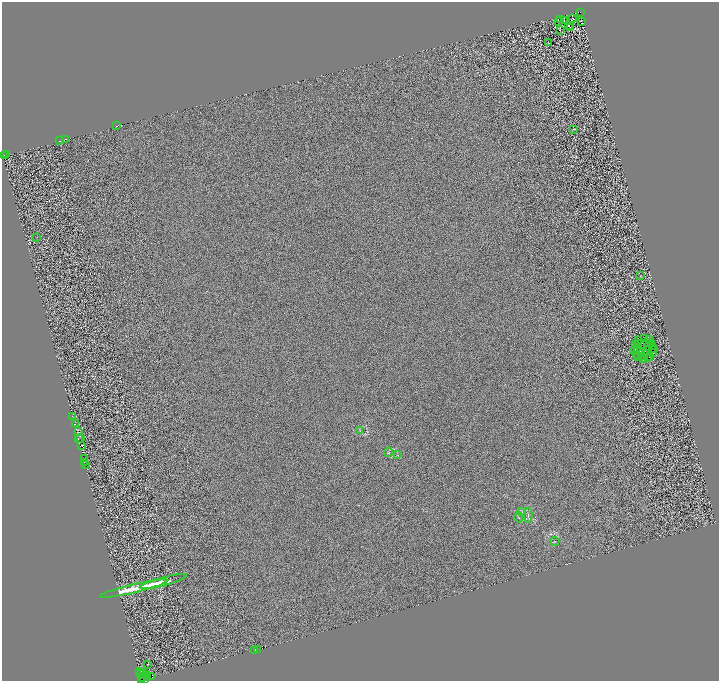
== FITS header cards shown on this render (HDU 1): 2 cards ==
NAXIS1  =                 1434
NAXIS2  =                 1357

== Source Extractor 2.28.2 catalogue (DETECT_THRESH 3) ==
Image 1434 x 1357 px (HDU 1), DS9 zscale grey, zoomed out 1/2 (1 PNG px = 2 x 2 image px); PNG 721 x 683 px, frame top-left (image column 2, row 1357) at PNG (2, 2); each listed source drawn as its Kron ellipse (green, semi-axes under 4 px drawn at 4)
Background 0.28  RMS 2.7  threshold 8.12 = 3 sigma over >= 5 px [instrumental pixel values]
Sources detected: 103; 34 cannot appear on this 1/2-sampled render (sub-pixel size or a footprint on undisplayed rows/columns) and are neither listed nor drawn; the other 69 listed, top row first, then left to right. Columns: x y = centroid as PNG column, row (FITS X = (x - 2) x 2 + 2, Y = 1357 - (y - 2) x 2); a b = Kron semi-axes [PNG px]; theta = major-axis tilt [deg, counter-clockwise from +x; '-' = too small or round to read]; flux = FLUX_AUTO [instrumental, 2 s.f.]
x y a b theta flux
580 12 3 1 - 2700
561 19 2 1 - 210
572 19 4 3 - 450
564 20 2 1 - 160
581 21 3 1 - 170
558 22 2 1 - 150
569 25 2 1 - 240
570 27 3 2 - 310
560 30 2 1 - 160
548 43 2 1 - 110
116 126 2 2 - 11000
574 129 3 1 - 340
66 139 3 1 - 460
60 141 2 1 - 17000
7 154 3 2 - 95
4 156 3 2 - 12000
37 237 2 1 - 650
641 276 3 1 - 110
645 338 2 1 - 210
650 339 3 1 - 78
638 341 2 1 - 110
637 343 3 1 - 270
647 343 2 1 - 98
652 343 3 2 - 370
636 345 2 1 - 89
649 346 4 1 - 130
652 346 2 1 - 190
637 348 2 1 - 170
638 349 2 1 - 200
654 349 2 1 - 140
635 351 2 2 - 120
640 351 2 1 - 75
646 353 2 1 - 13
653 353 3 2 - 280
637 354 2 1 - 240
649 356 2 1 - 170
638 357 3 2 - 450
641 357 2 1 - 190
643 359 3 2 - 60
648 359 3 1 - 240
73 416 3 1 - 1100
75 424 2 1 - 1900
360 431 3 2 - 310
78 432 2 1 - 3200
78 439 2 1 - 6000
81 439 3 2 - 6700
81 445 2 1 - 2200
389 452 5 2 - 560
398 455 3 2 - 210
85 458 2 1 - 3300
84 462 2 1 - 7400
85 464 3 1 - 160
522 512 4 2 - 430
528 515 7 1 90 470
519 517 5 2 - 400
555 541 4 2 - 450
163 582 24 2 15 20000
134 589 34 2 13 33000
257 649 2 1 - 4000
255 650 2 1 - 3700
147 664 2 1 - 150
140 671 4 1 - 30000
141 673 2 1 - 8000
143 674 3 2 - 4800
147 676 2 1 - 13000
152 676 3 1 - 19000
141 678 3 2 - 3800
145 679 2 1 - 2900
141 680 3 1 - 3300
At the frame edge (FLAGS 8, measured only in part): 1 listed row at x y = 141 680
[34 sub-pixel or undisplayed-footprint detections neither listed nor drawn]